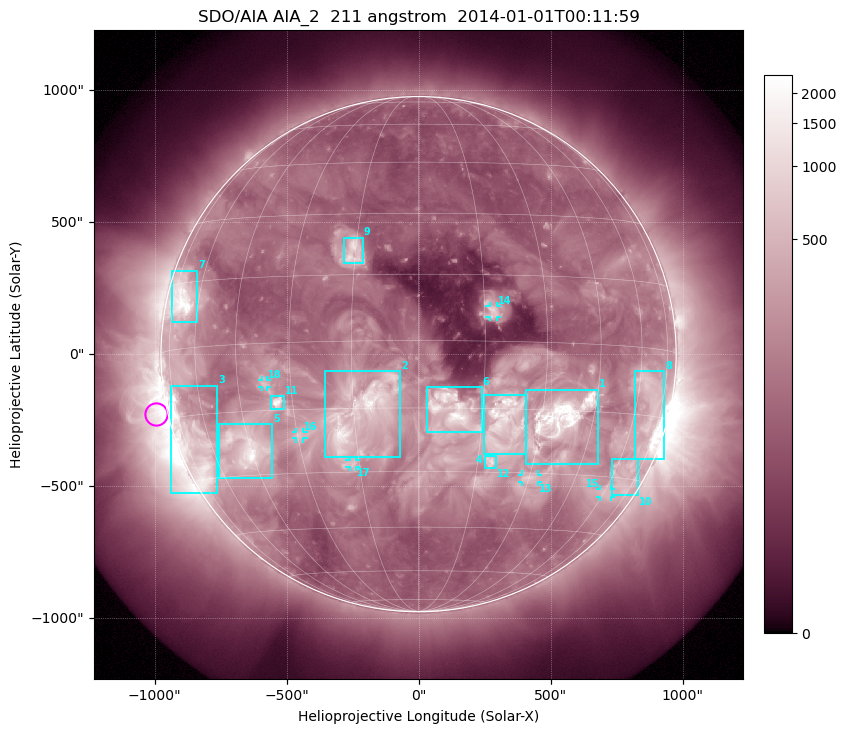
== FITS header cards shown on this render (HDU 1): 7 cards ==
TELESCOP= 'SDO/AIA'
INSTRUME= 'AIA_2'
WAVELNTH=                  211
WAVEUNIT= 'angstrom'
DATE-OBS= '2014-01-01T00:11:59.62'
CTYPE1  = 'HPLN-TAN'
CTYPE2  = 'HPLT-TAN'

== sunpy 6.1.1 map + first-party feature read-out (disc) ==
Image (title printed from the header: SDO/AIA AIA_2  211 angstrom  2014-01-01T00:11:59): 1024 x 1024 px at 2.4 arcsec/px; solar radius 976 arcsec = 407 px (full disc in frame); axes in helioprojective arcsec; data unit not stated in the header (colour bar unlabelled)
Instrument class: DISC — disc imager (sunpy class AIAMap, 211 A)
Bright regions (active regions / flare kernels): reference = the median radial profile (limb darkening/brightening removed); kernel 9 px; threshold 5 sigma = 394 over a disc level ~119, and >= 1.15x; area >= 12 px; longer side >= 10 px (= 24 arcsec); searched inside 0.97 R_sun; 18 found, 18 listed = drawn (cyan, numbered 1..; 6 of them under ~33 arcsec drawn as corner ticks so the feature stays visible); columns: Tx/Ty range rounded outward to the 5 arcsec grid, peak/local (2 s.f.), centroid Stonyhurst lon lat
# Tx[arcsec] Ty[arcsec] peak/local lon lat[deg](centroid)
1 405..680 -415..-135 22 +35 -17
2 -355..-70 -390..-65 12 -13 -16
3 -940..-760 -525..-120 18 -68 -22
4 245..405 -380..-150 9.9 +21 -18
5 -755..-555 -470..-265 21 -47 -24
6 30..240 -295..-125 12 +8 -15
7 -935..-835 120..320 22 -68 +11
8 815..930 -395..-65 18 +68 -14
9 -285..-210 345..445 6.3 -15 +20
10 730..830 -535..-395 4.5 +67 -30
11 -560..-510 -210..-155 13 -34 -13
12 250..295 -430..-385 5.4 +18 -27
13 390..450 -485..-455 6 +30 -31
14 265..300 140..185 4.4 +17 +7
15 685..730 -540..-510 4.8 +61 -34
16 -465..-435 -320..-295 4.3 -29 -21
17 -265..-235 -430..-400 3.7 -17 -28
18 -595..-570 -125..-95 4.6 -37 -9
Off-limb structures (1.02-1.3 R_sun): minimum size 162 px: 2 found; the strongest spans PA ~65..145 deg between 1.02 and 1.3 R_sun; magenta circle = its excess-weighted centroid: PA ~105 deg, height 1.05 R_sun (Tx ~-995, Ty ~-225 arcsec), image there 9.6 x the reference